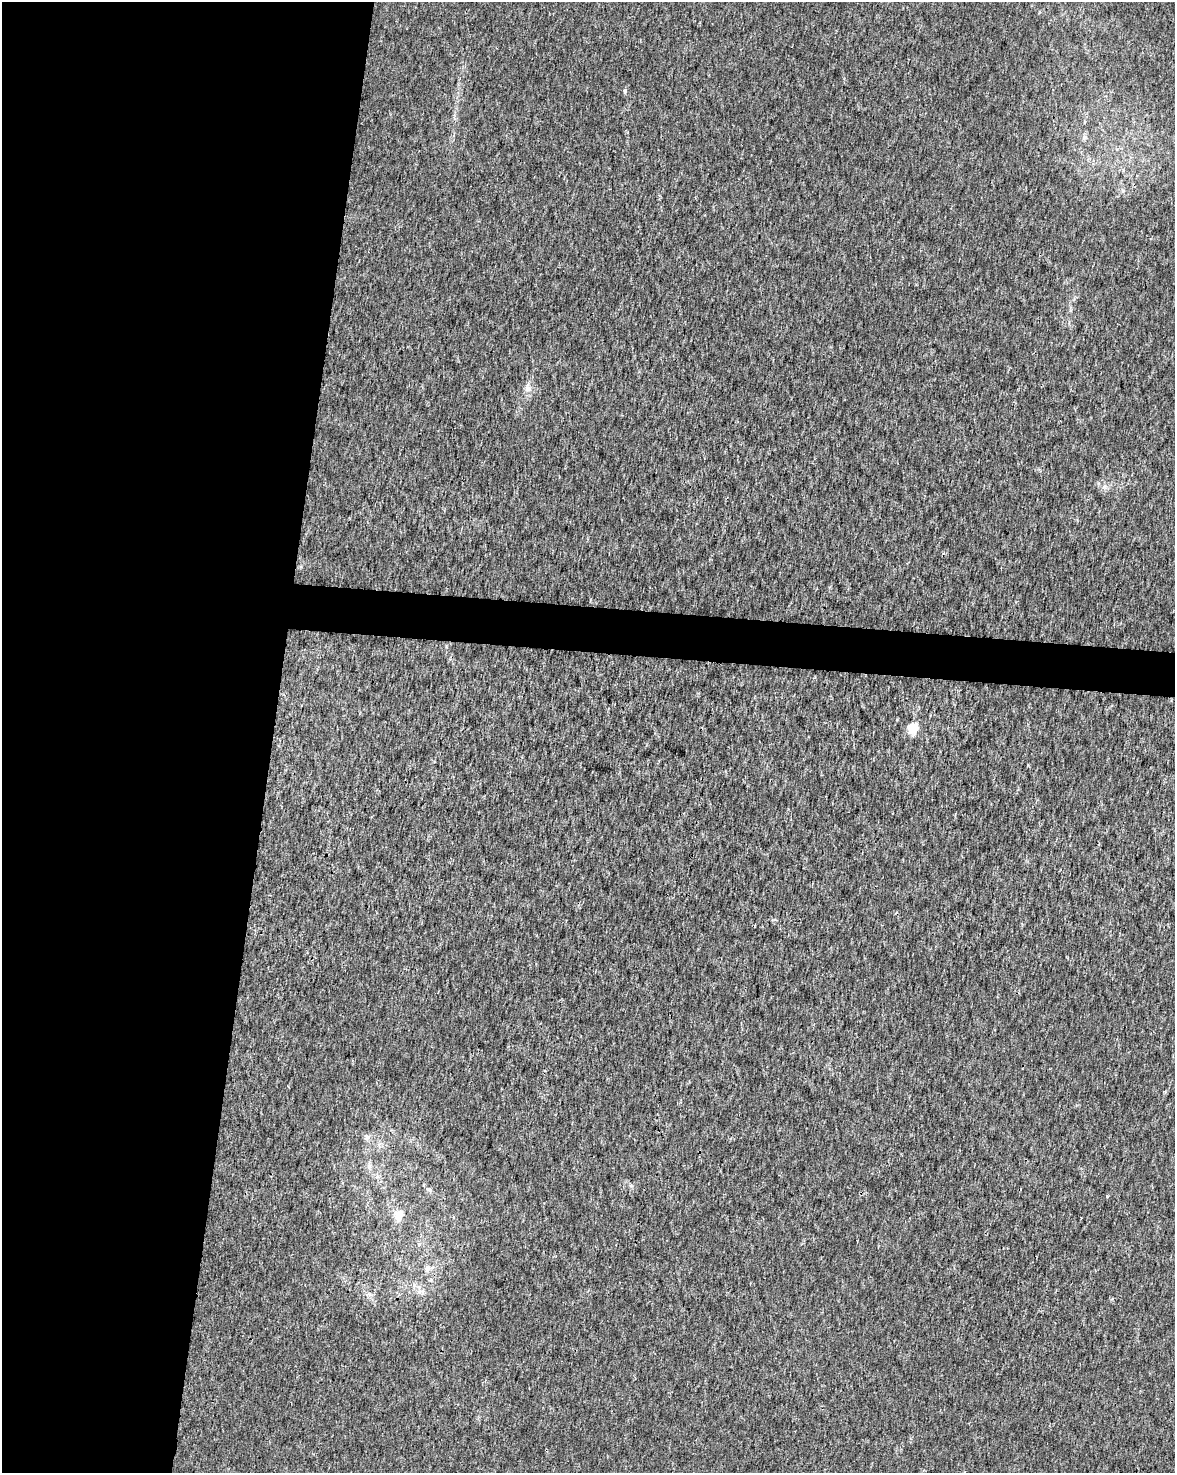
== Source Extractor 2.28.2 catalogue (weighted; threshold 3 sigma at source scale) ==
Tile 5 of 4 x 3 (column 1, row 2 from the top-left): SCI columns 9-1181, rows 1755-3225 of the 4701 x 4924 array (HDU 1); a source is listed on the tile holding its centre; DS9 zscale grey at full resolution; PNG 1177 x 1475 px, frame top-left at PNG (2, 2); no overlay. Shown black and unused: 25% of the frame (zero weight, under 3 of 4 exposures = <1% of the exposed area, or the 3 px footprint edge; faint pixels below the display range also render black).
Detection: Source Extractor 2.28.2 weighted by HDU 2 'WHT'; one run over the whole footprint, this tile lists its part. Background 0.00157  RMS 0.0023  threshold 0.0101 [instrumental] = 3 sigma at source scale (4.5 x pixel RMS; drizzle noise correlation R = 1.50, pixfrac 1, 0.0396/0.0396 arcsec/px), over >= 5 px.
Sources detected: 11; all 11 listed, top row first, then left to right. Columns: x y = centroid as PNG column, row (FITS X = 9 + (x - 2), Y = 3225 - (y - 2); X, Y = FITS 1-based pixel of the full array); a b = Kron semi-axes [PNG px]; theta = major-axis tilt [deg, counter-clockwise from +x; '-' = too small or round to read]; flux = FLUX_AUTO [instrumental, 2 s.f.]
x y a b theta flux
625 91 5 5 - 0.34
1084 137 7 6 - 0.58
528 388 10 9 - 1.3
1105 486 6 6 - 0.64
912 728 6 5 - 11
366 1138 8 6 45 0.65
369 1166 11 5 88 0.81
429 1189 8 5 -37 0.59
399 1215 14 11 59 2.5
427 1269 8 8 - 0.92
423 1291 7 4 90 0.54
Unlisted compact peaks at least as high as the median listed source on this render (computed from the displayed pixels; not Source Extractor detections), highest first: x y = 631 1186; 897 719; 1112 1299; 1107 1197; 1069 322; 1165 1092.